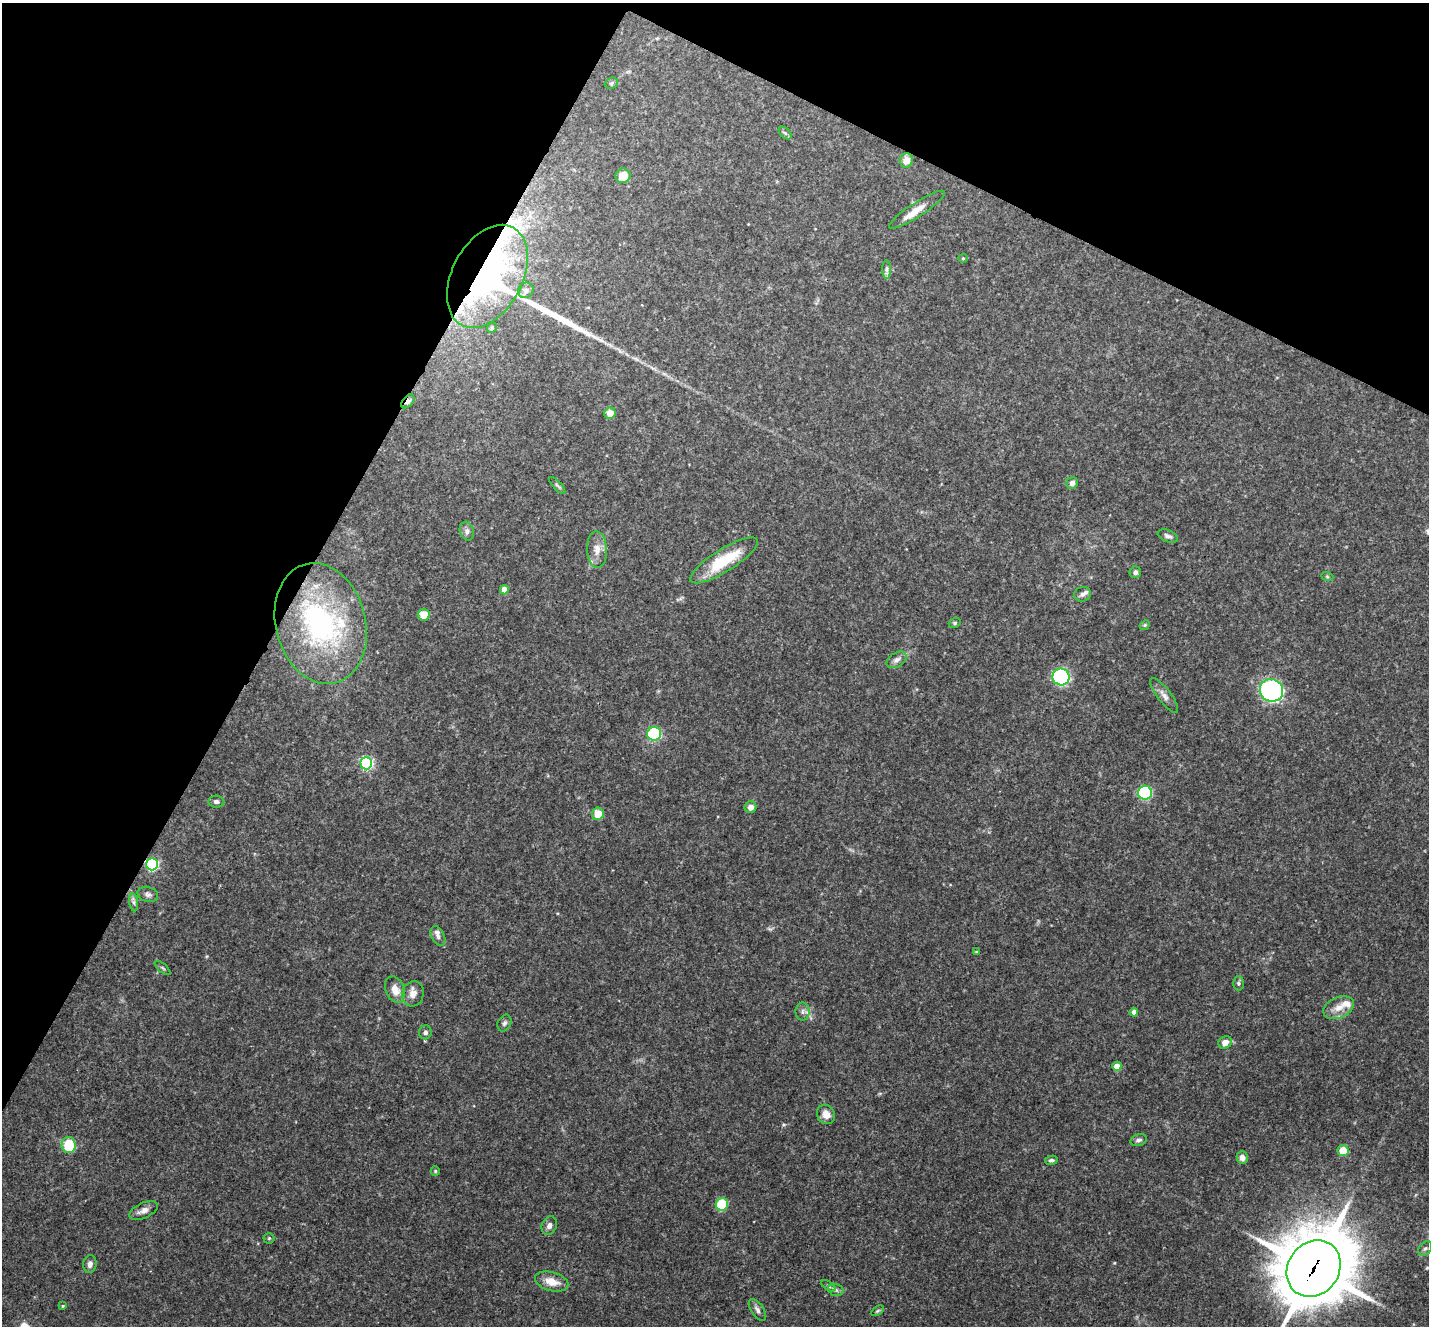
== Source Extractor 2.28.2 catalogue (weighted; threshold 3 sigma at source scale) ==
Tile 2 of 4 x 4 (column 2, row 1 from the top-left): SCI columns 1434-2860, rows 4257-5580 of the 5718 x 5728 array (HDU 1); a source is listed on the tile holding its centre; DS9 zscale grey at full resolution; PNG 1431 x 1328 px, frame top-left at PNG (2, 3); each listed source drawn as its Kron ellipse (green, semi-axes under 4 px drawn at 4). Shown black and unused: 27% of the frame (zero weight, under 3 of 4 exposures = <1% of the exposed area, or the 3 px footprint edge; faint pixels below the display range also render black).
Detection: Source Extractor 2.28.2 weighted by HDU 2 'WHT'; one run over the whole footprint, this tile lists its part. Background 0.113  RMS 0.007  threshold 0.0314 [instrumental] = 3 sigma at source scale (4.5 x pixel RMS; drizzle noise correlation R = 1.50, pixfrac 1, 0.05/0.05 arcsec/px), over >= 5 px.
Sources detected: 79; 1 inside a brighter object's white glare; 1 long thin detection or spike segment (spike, bleed or trail) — neither listed nor drawn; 5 inside a brighter listed object's ellipse — not listed separately; the other 72 listed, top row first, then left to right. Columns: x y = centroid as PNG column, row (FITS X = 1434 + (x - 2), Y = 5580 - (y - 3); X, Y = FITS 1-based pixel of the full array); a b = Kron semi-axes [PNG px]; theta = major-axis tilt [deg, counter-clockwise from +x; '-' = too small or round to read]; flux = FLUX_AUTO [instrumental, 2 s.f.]
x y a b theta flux
611 83 7 5 23 1.4
785 133 7 4 -44 1.5
906 160 7 6 - 7
623 176 7 7 - 10
917 210 33 7 33 9.5
963 258 5 4 - 0.89
887 269 9 4 -90 1.8
487 276 55 35 62 210
526 290 8 7 - 2.4
492 328 5 4 - 0.93
408 401 8 5 50 2.8
610 413 6 5 - 7.1
1072 483 6 5 - 3.1
557 485 11 4 -46 1.5
467 531 9 7 -74 2.6
1168 536 10 5 -21 2.6
597 549 18 10 -88 7.2
724 560 39 11 32 30
1135 572 6 5 - 2.2
1327 576 6 4 -20 0.86
504 590 5 4 - 8.2
1082 594 8 7 - 2.4
424 615 6 6 - 11
955 623 6 4 21 1.1
321 624 61 45 -76 130
1145 625 5 4 - 0.92
897 660 11 7 31 3
1061 677 8 8 - 82
1271 690 12 11 - 160
1164 695 21 7 -53 4.3
654 734 7 7 - 61
366 763 6 6 - 120
1145 793 7 7 - 75
216 802 8 6 -4 2
751 807 6 6 - 4.3
598 814 6 6 - 12
152 864 6 5 - 120
148 894 10 7 -16 2.6
134 902 9 4 -82 1.8
438 936 10 6 -63 2.5
976 952 4 3 - 0.63
163 968 10 3 -40 1
1238 983 7 5 -88 1.4
395 990 14 9 -68 7.6
413 994 13 10 73 5.5
1339 1008 16 10 24 8.4
802 1012 9 7 88 2.6
1134 1012 4 4 - 4.4
504 1023 9 6 65 1.9
425 1032 7 6 - 2.3
1225 1042 7 6 - 6.2
1117 1066 4 4 - 10
826 1114 10 8 -56 6.1
1139 1140 8 5 15 2.1
69 1145 8 7 - 23
1343 1151 5 5 - 12
1242 1158 6 5 - 4
1051 1160 6 4 11 1.5
435 1171 5 4 - 0.87
722 1204 6 6 - 28
144 1211 15 7 25 4.5
549 1226 9 7 66 3.2
269 1238 5 5 - 1
1425 1248 8 5 47 1.9
90 1264 9 6 83 3.4
1314 1269 30 25 53 5200
552 1281 17 9 -15 9.8
828 1286 8 4 -33 1.4
836 1290 8 5 -16 1.8
63 1306 4 3 - 0.73
757 1310 12 6 -56 2.7
877 1311 7 4 31 1.1
Overlapping masked pixels (flux is a lower limit): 4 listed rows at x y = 487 276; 408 401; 152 864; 1314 1269
Isophote crosses this tile's border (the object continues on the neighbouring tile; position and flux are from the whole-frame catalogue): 1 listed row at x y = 1314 1269